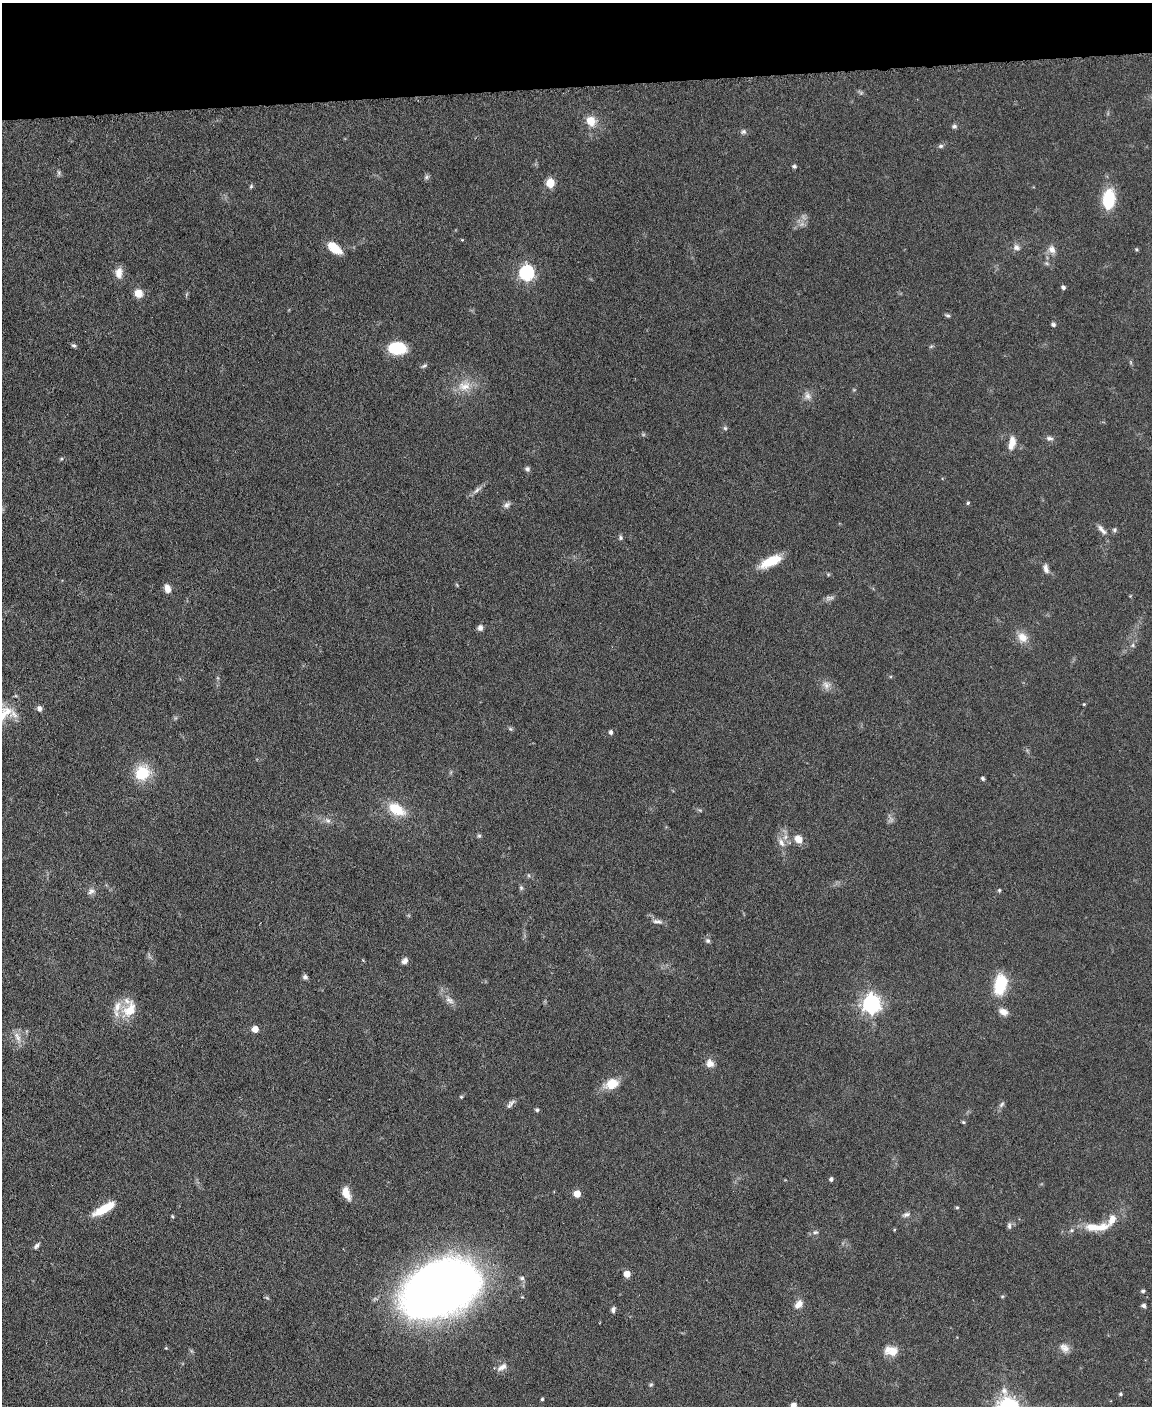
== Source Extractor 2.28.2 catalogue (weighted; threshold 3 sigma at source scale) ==
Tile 3 of 4 x 3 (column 3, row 1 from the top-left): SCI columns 2304-3453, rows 3049-4452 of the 4605 x 4580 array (HDU 1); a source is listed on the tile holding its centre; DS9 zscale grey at full resolution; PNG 1154 x 1408 px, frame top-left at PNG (2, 3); no overlay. Shown black and unused: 6% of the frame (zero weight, under 3 of 6 exposures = <1% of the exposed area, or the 3 px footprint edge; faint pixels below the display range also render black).
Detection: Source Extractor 2.28.2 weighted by HDU 2 'WHT'; one run over the whole footprint, this tile lists its part. Background 0.0896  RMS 0.0041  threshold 0.017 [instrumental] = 3 sigma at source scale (4.09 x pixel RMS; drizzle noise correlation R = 1.36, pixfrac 0.8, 0.05/0.05 arcsec/px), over >= 5 px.
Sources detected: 120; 8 too faint to see at this stretch — not listed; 3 inside a brighter listed object's ellipse — not listed separately; the other 109 listed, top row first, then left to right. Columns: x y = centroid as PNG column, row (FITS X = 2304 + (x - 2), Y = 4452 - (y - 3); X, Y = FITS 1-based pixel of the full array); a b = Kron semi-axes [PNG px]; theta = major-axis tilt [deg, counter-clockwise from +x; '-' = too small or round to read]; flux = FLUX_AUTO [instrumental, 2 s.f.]
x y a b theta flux
591 121 9 8 - 6.9
954 126 7 6 - 1
743 132 8 7 - 1.1
941 146 7 5 2 0.88
794 166 5 4 - 0.9
59 173 7 4 90 0.71
426 177 7 5 23 0.92
550 183 5 5 - 18
251 186 6 5 - 0.61
1109 199 21 13 83 16
462 240 4 3 - 0.33
1016 247 9 8 - 1.7
334 248 17 9 -39 7.5
1052 249 12 9 -61 2.6
119 273 15 10 90 3.5
526 273 7 6 - 90
1063 287 4 4 - 1.1
138 293 7 7 - 6.3
947 315 7 5 -19 0.75
1053 325 5 4 - 0.81
74 345 7 4 -28 0.84
931 346 6 4 3 0.53
397 348 15 10 -3 20
1130 362 6 4 -71 0.57
424 366 9 5 25 0.83
464 386 20 14 14 6.8
854 390 6 3 -18 0.39
807 396 12 9 -70 2.3
725 428 5 5 - 0.7
1049 438 10 6 -1 1.3
1012 443 17 8 80 4.1
61 459 5 4 - 0.51
527 469 7 6 - 0.98
477 490 16 5 36 1.8
968 503 4 4 - 0.62
507 505 10 7 34 1.5
1102 530 16 6 -48 2.1
1114 530 6 6 - 0.76
621 537 6 6 - 0.8
770 562 27 10 25 9.8
1046 569 12 6 -78 2
828 574 6 4 -19 0.52
167 588 10 7 -73 2.7
480 628 7 7 - 1.5
1022 637 15 11 -38 4.6
1133 645 7 5 40 0.97
826 685 12 10 -61 2.5
1084 704 4 3 - 0.39
39 708 7 6 - 1.5
2 715 38 18 27 12
510 729 6 5 - 0.62
611 732 5 4 - 1.2
142 773 12 11 - 18
983 778 4 4 - 0.93
397 809 23 13 -32 10
328 820 10 7 -42 1.7
479 836 5 5 - 0.68
798 839 10 8 -39 4.3
781 842 14 7 -62 2.8
521 888 7 5 -89 0.74
999 890 5 5 - 0.58
91 891 11 7 36 1.8
657 921 15 5 -6 1.6
708 941 7 6 - 0.94
405 961 8 7 - 1.6
305 977 7 6 - 0.97
1000 984 18 11 81 20
449 1000 14 8 -37 2.6
871 1003 7 7 - 190
130 1010 26 18 55 9.4
1003 1012 10 7 -26 3
255 1029 5 5 - 4.7
17 1037 16 7 -63 3
710 1063 11 10 - 2.8
611 1084 17 11 21 7.1
461 1097 4 4 - 0.46
510 1104 14 5 51 1.4
1001 1104 10 5 49 1.1
537 1110 5 5 - 0.68
963 1122 5 4 - 0.54
831 1179 4 4 - 1.2
346 1193 12 6 -67 6.3
577 1194 5 5 - 6.3
957 1207 4 4 - 0.56
104 1209 27 8 30 9.8
906 1215 12 7 12 1.5
172 1216 4 4 - 0.49
1112 1219 19 9 63 4.8
1009 1226 10 5 90 1.1
1093 1227 24 11 -2 7.1
894 1230 4 3 - 0.35
815 1232 8 6 -10 0.96
37 1246 10 5 48 1.2
627 1274 5 5 - 5.5
522 1278 6 5 - 0.96
441 1289 64 41 24 430
1143 1291 4 4 - 0.81
1002 1296 5 3 - 0.42
799 1304 11 7 47 3.2
1143 1306 4 4 - 1.3
613 1310 7 5 80 1.2
166 1348 4 3 - 0.37
1064 1348 14 10 -40 2.8
891 1351 17 12 -7 5.4
502 1367 16 8 33 2.5
651 1385 6 4 22 0.58
1120 1394 4 4 - 0.62
542 1399 4 3 - 0.57
793 1405 5 4 - 2.5
Isophote crosses this tile's border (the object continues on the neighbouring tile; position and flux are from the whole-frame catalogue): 2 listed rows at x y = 2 715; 793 1405